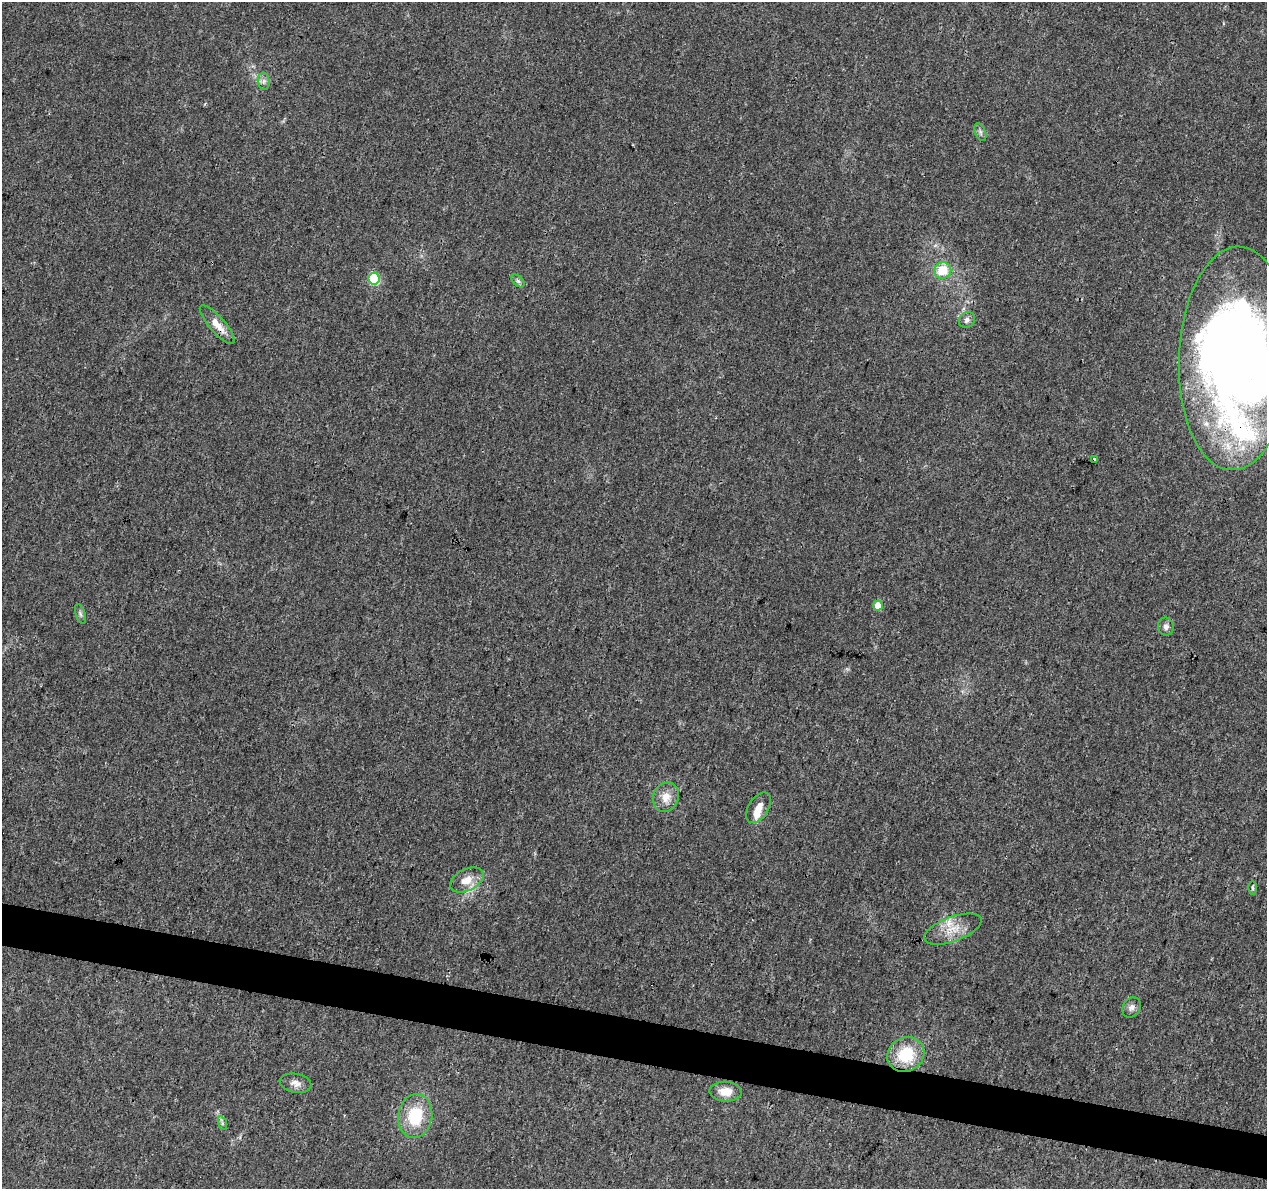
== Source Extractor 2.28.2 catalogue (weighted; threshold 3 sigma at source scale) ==
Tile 6 of 4 x 4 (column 2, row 2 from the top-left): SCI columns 1267-2531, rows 2603-3789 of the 5076 x 5262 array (HDU 1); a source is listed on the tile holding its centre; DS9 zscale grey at full resolution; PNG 1269 x 1191 px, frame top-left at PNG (2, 2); each listed source drawn as its Kron ellipse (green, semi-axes under 4 px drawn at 4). Shown black and unused: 4% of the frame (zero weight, under 3 of 4 exposures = <1% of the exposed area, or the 3 px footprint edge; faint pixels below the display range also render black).
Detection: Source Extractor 2.28.2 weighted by HDU 2 'WHT'; one run over the whole footprint, this tile lists its part. Background 0.0195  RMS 0.0029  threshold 0.0131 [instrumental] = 3 sigma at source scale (4.5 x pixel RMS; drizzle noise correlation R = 1.50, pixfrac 1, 0.0396/0.0396 arcsec/px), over >= 5 px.
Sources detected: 29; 4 inside a brighter object's white glare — neither listed nor drawn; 2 inside a brighter listed object's ellipse — not listed separately; the other 23 listed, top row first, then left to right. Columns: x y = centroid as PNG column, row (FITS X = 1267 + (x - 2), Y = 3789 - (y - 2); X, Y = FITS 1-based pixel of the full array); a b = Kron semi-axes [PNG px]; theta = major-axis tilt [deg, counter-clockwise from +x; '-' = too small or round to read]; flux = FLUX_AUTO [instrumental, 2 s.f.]
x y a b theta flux
264 81 8 6 -84 1
980 132 9 5 -67 0.8
943 271 8 8 - 6.5
374 279 6 5 - 24
518 281 8 4 -44 0.68
967 320 8 7 - 1.1
217 325 25 7 -49 3.8
1235 358 112 56 88 300
1094 459 3 3 - 1.4
878 606 5 5 - 5.5
80 614 10 5 -71 0.69
1166 627 9 8 - 1.1
666 797 15 12 64 3.5
758 808 17 10 58 3.1
467 880 18 11 26 3.8
1252 888 7 3 -89 0.43
953 929 30 12 20 5.7
1131 1007 11 8 56 1.3
906 1055 19 17 30 11
295 1083 16 9 -11 1.9
725 1092 16 10 -2 3.9
415 1116 22 17 81 12
222 1123 7 4 -72 0.61
Overlapping masked pixels (flux is a lower limit): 2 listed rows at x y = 217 325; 1235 358
Isophote crosses this tile's border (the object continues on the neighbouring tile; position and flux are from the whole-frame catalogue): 1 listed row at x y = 1235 358